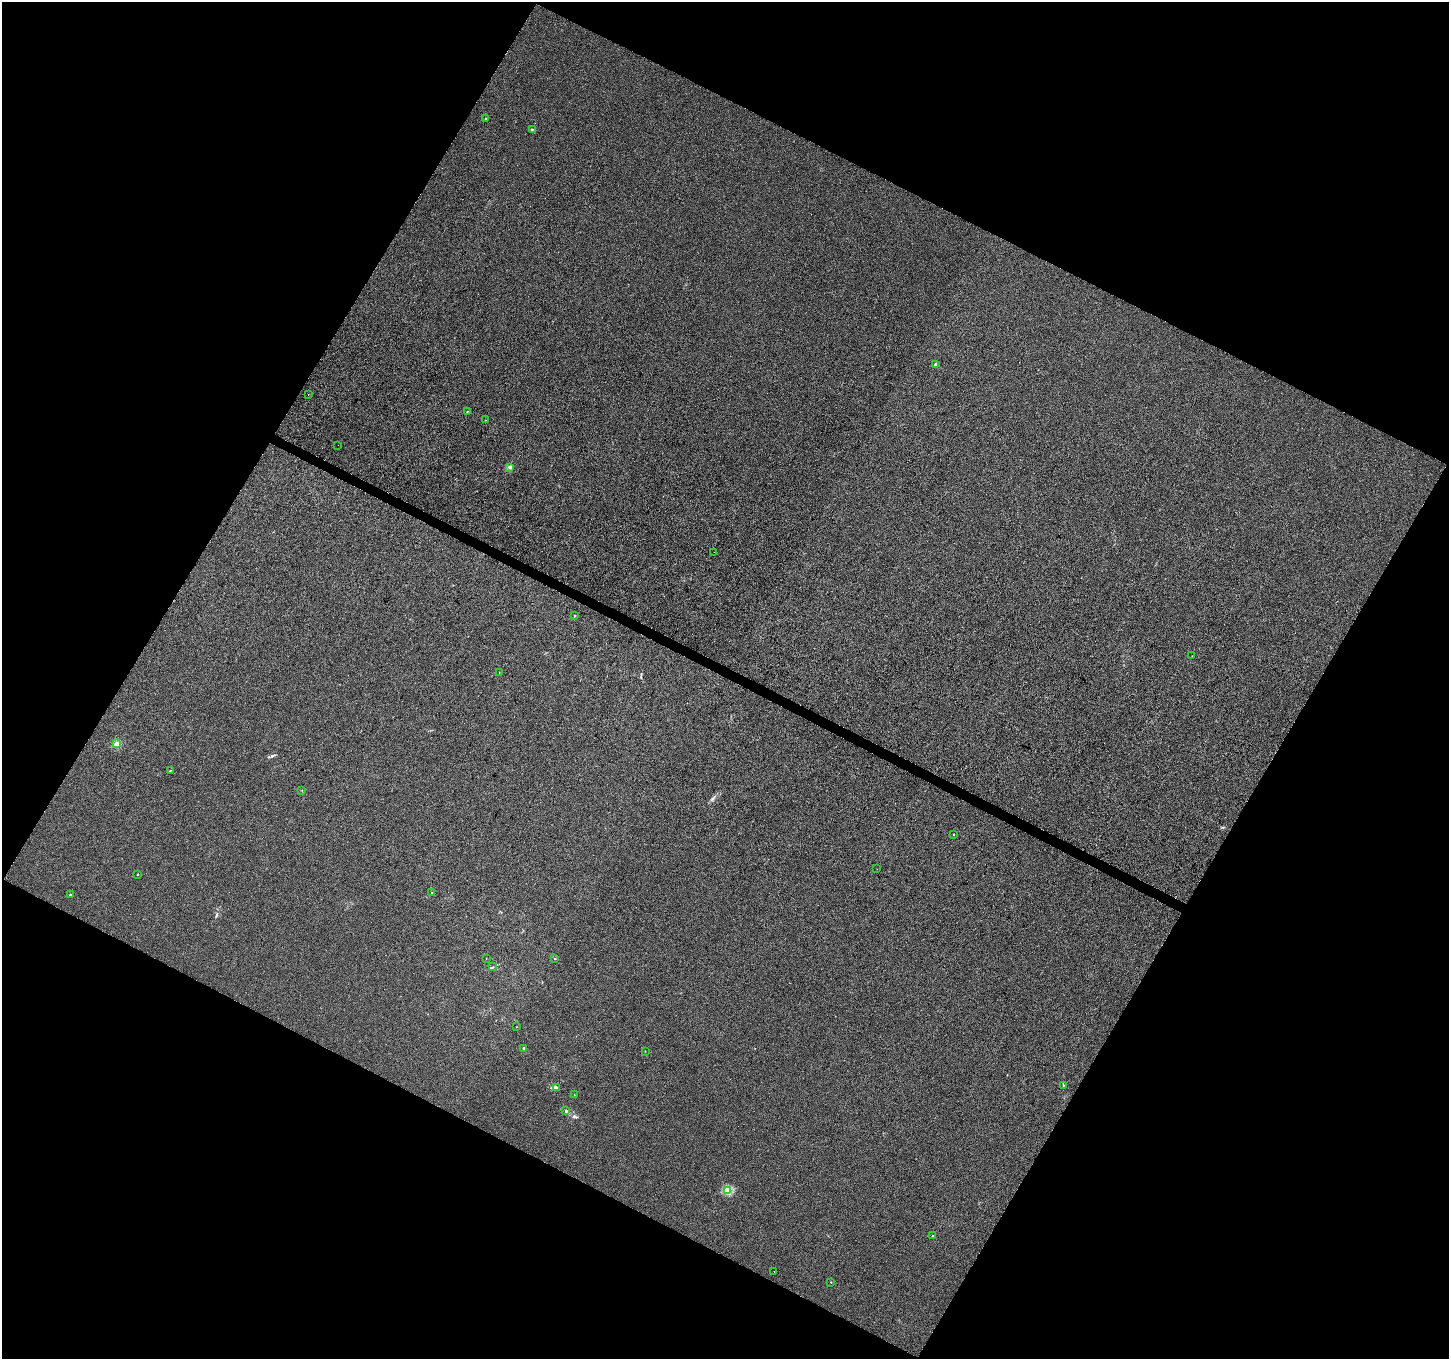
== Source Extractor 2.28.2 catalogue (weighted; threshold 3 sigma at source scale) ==
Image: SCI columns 2-5787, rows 198-5622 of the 5795 x 5885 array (HDU 1 of 3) = the unmasked area's bounding box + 8 px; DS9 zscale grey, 4 x 4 block average (1 PNG px = mean of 4 x 4 image px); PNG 1451 x 1361 px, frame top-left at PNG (2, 2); each listed source drawn as its Kron ellipse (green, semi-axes under 4 px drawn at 4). Shown black and unused: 47% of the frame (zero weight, under 3 of 4 exposures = <1% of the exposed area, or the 3 px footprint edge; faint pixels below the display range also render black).
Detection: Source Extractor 2.28.2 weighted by HDU 2 'WHT'. Background -1.08e-04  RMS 0.0034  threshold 0.0151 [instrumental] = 3 sigma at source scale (4.5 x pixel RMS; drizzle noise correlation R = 1.50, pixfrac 1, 0.0396/0.0396 arcsec/px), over >= 5 px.
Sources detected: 34; all 34 listed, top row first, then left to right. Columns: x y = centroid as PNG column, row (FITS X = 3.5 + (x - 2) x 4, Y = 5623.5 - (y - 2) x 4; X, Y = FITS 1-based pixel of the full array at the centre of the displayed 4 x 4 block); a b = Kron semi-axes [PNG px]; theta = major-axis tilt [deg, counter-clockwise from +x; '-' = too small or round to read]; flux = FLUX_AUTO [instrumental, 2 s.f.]
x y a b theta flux
485 119 2 2 - 2
532 129 2 2 - 0.85
935 364 2 2 - 6.9
308 394 2 2 - 13
467 411 2 2 - 0.57
485 420 2 2 - 0.77
338 445 2 2 - 1.2
510 467 2 2 - 20
714 552 2 2 - 0.46
575 615 2 2 - 2.8
1192 656 2 2 - 0.36
499 673 2 2 - 0.9
117 744 2 2 - 46
170 771 2 2 - 0.95
302 790 2 2 - 0.63
954 835 2 2 - 1.7
877 869 2 2 - 0.51
138 874 2 2 - 2.4
432 892 2 2 - 0.47
70 895 2 2 - 3.6
486 958 2 2 - 0.42
554 958 2 2 - 0.65
493 967 3 2 - 1.2
516 1027 2 2 - 0.35
523 1048 3 2 - 2.4
645 1051 2 2 - 0.61
1063 1085 3 2 - 0.97
557 1087 2 2 - 1.3
574 1095 2 2 - 1
566 1111 2 2 - 2
728 1190 2 2 - 90
933 1236 2 2 - 4.4
774 1271 2 2 - 1.1
831 1282 2 2 - 0.73
Diffuse or blended objects may show on this block-average render without a row.